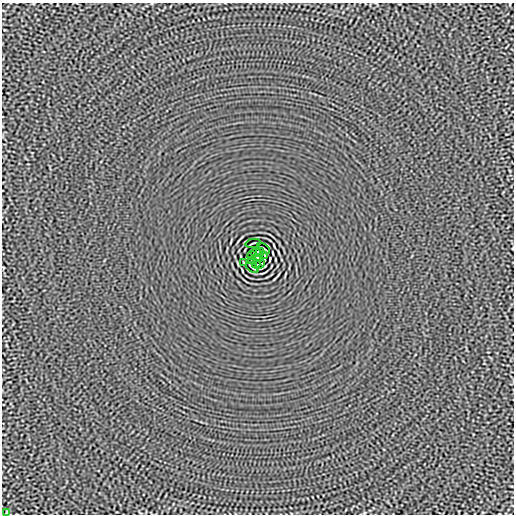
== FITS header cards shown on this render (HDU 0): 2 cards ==
NAXIS1  =                  512
NAXIS2  =                  512

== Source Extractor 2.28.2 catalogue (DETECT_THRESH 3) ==
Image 512 x 512 px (HDU 0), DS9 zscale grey, 1 PNG px = 1 image px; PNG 516 x 516 px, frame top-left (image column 1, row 512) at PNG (2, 3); each listed source drawn as its Kron ellipse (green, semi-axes under 4 px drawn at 4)
Background -4.62e-06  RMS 0.0015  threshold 0.0044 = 3 sigma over >= 5 px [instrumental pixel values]
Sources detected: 13; all 13 listed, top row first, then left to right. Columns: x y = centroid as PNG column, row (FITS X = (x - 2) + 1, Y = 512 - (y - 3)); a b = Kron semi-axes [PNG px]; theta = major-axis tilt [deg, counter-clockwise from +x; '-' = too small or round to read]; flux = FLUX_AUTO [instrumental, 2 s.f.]
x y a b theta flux
253 243 7 2 12 0.095
264 249 7 2 -38 0.12
256 252 5 2 - 0.089
260 252 4 2 - 0.083
251 256 4 2 - 0.069
264 256 3 2 - 0.095
258 258 4 4 - 3.7
252 260 3 2 - 0.084
243 263 4 2 - 0.082
256 264 4 2 - 0.083
260 264 5 2 - 0.12
252 267 7 2 -38 0.12
6 513 4 2 - 0.077
At the frame edge (FLAGS 8, measured only in part): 1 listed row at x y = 6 513